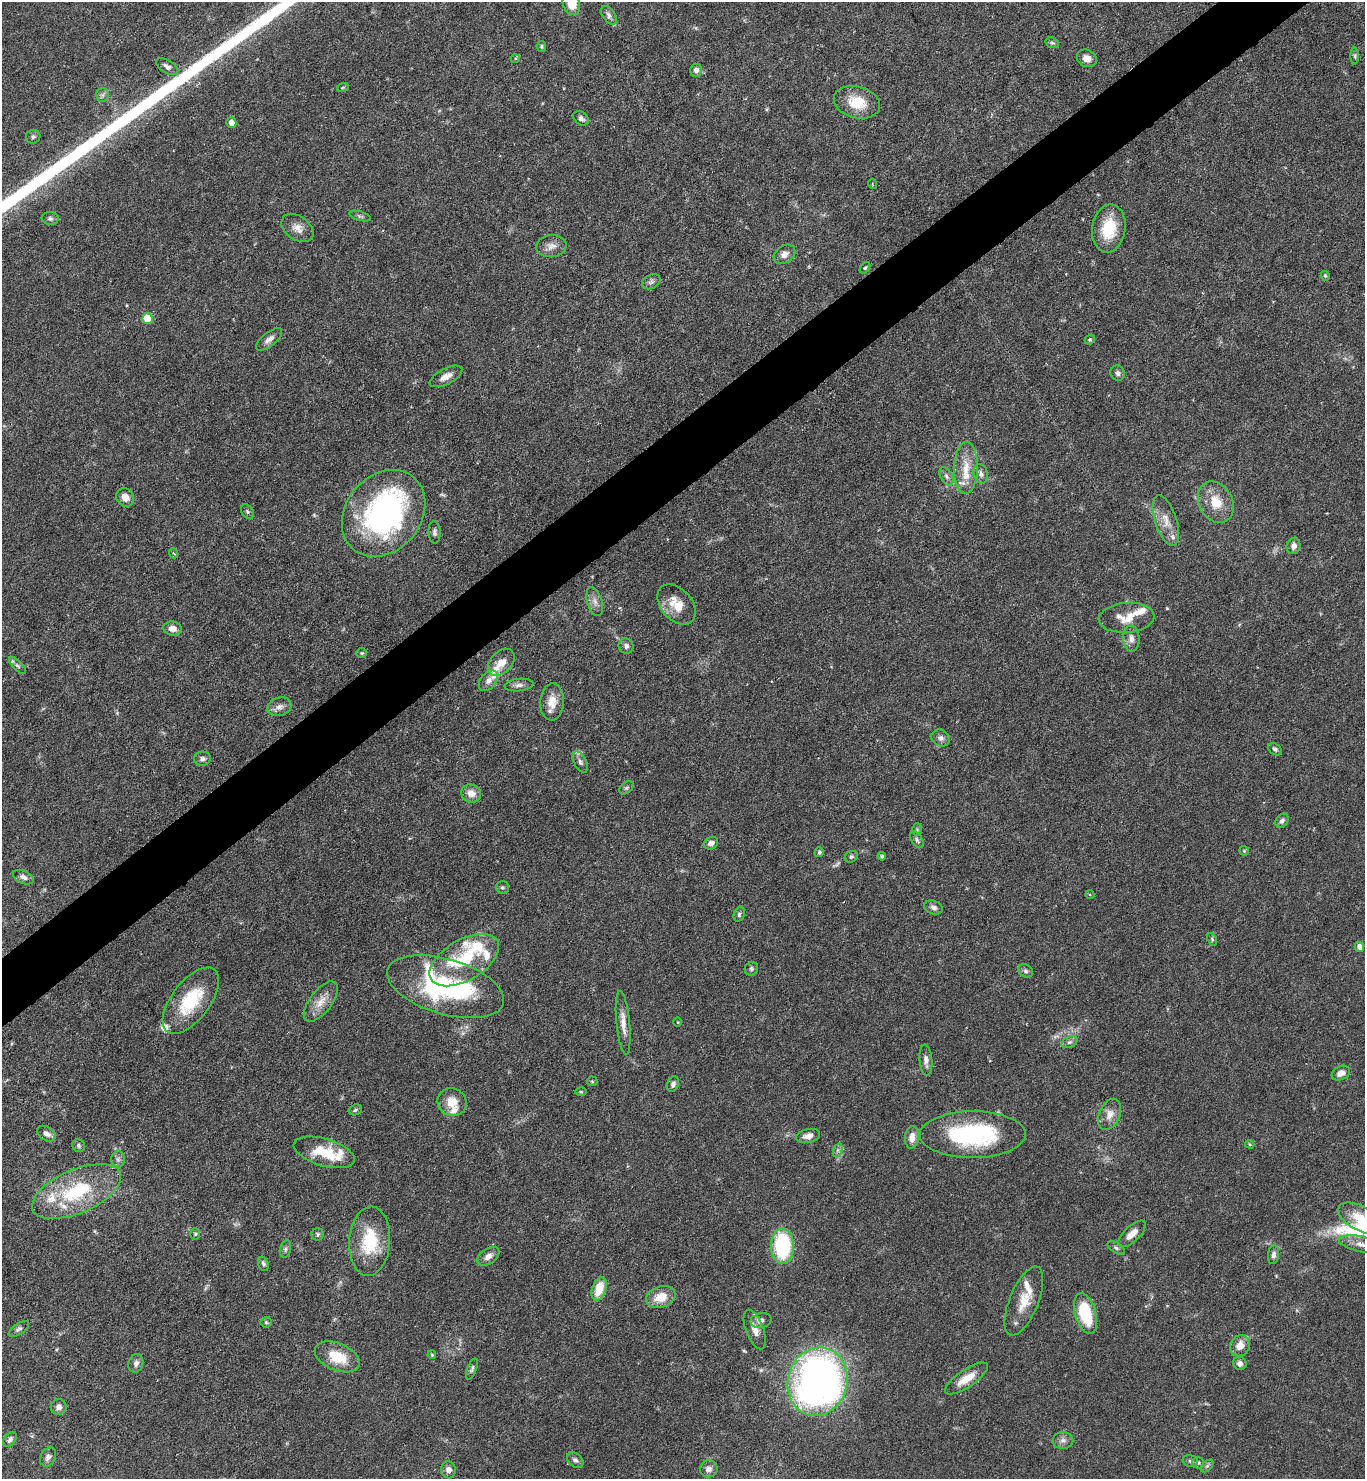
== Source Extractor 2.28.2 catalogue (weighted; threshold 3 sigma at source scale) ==
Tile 10 of 4 x 4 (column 2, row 3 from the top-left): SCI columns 1661-3023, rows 1479-2955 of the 5906 x 5911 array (HDU 1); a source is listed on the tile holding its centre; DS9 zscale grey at full resolution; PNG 1367 x 1481 px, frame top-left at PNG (2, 2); each listed source drawn as its Kron ellipse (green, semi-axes under 4 px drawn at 4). Shown black and unused: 4% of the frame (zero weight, under 4 of 7 exposures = <1% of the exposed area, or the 3 px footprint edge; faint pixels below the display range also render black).
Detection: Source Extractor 2.28.2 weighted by HDU 2 'WHT'; one run over the whole footprint, this tile lists its part. Background 0.0625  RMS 0.0028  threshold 0.0115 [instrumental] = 3 sigma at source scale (4.09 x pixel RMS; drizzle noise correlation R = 1.36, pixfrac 0.8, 0.05/0.05 arcsec/px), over >= 5 px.
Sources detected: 160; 2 too faint to see at this stretch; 2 inside a brighter object's white glare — neither listed nor drawn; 16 inside a brighter listed object's ellipse — not listed separately; the other 140 listed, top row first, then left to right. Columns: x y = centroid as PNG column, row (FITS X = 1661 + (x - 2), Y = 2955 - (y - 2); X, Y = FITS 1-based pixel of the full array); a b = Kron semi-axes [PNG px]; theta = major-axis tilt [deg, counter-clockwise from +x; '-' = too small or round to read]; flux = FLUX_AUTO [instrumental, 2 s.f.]
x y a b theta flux
571 4 12 8 -73 5
609 15 10 6 -55 0.94
1052 43 7 5 -19 0.47
541 46 5 4 - 0.41
1355 56 8 4 -90 0.43
1087 58 10 8 -28 1.8
515 59 4 3 - 0.24
167 67 12 6 -31 1.2
696 70 6 6 - 1.3
343 87 6 4 19 0.34
102 95 6 6 - 0.73
857 102 23 16 -15 7.2
581 118 8 6 -41 0.98
231 123 5 5 - 2.3
33 137 7 6 - 0.62
872 184 5 3 - 0.22
360 216 11 4 -16 0.6
50 218 8 6 -9 0.71
297 228 18 11 -36 2.5
1109 228 24 16 81 9.2
551 246 15 11 7 2
784 254 11 8 33 1.7
865 268 6 4 53 0.4
1325 276 5 4 - 0.43
651 282 10 6 28 0.88
147 319 5 5 - 8.9
269 339 16 7 38 1.5
1090 340 5 4 - 0.39
1118 373 8 7 - 0.88
446 376 18 7 27 2.2
966 468 26 12 88 5.2
981 474 10 7 -75 1.1
946 476 10 6 -62 0.87
125 497 9 8 - 2.3
1216 502 22 16 -61 5.9
247 512 8 5 -57 0.56
384 513 47 37 50 55
1166 521 26 11 -72 3.6
434 532 11 6 -86 0.83
1294 546 8 7 - 1.5
173 553 5 3 - 0.3
595 602 15 7 -74 1.6
677 604 23 15 -50 5.4
1126 618 28 15 4 4.7
172 629 9 7 -10 1.7
1131 638 13 8 -85 1.7
626 646 8 7 - 1
362 653 5 4 - 0.34
501 662 16 10 47 2.9
17 666 11 4 -45 0.69
488 681 12 7 49 1.5
519 685 14 6 6 1.1
552 702 18 12 87 3.9
279 707 12 9 17 1.6
941 738 9 8 - 1.2
1275 749 7 5 -36 0.61
202 759 8 7 - 0.92
580 762 12 6 -64 0.84
627 788 8 5 40 0.55
471 793 10 9 - 2.3
1282 821 8 6 50 0.78
917 830 6 5 - 0.39
917 840 9 5 -55 0.64
711 843 7 6 - 1.4
1244 851 5 4 - 0.28
819 852 5 4 - 0.59
882 856 4 4 - 0.39
851 857 7 5 26 0.6
23 877 11 6 -24 1.1
502 888 6 6 - 0.51
1090 895 4 3 - 0.25
933 907 9 6 -22 0.98
739 914 7 5 68 0.61
1212 939 7 4 -66 0.39
1359 947 5 4 - 1.8
464 960 38 20 30 20
751 969 7 6 - 0.54
1026 971 8 6 -33 0.73
445 987 60 27 -16 44
191 1001 39 19 53 14
321 1002 24 11 53 3.5
678 1022 5 3 - 0.21
623 1023 32 6 -84 2.9
1069 1042 8 5 26 0.7
926 1060 16 6 -84 1.5
1341 1073 9 6 27 1.7
592 1081 5 5 - 0.31
673 1084 8 5 68 0.86
581 1092 5 3 - 0.28
452 1102 15 13 -22 4
355 1110 7 5 17 0.48
1110 1114 16 10 66 2.6
46 1134 10 6 -33 1.4
973 1135 53 23 0 34
808 1136 12 6 13 1.7
912 1137 11 7 84 2.5
1250 1144 5 4 - 0.34
79 1146 7 6 - 0.55
838 1150 7 4 71 0.68
324 1152 31 13 -16 8.3
118 1159 8 7 - 0.83
76 1191 48 21 23 21
1360 1218 24 12 -29 6.2
195 1234 6 5 - 0.43
318 1234 6 6 - 0.53
1132 1234 17 7 43 2.7
370 1241 34 20 86 13
1362 1244 23 8 -12 2.7
782 1246 18 11 -89 24
1116 1248 9 5 -32 0.64
285 1249 9 5 76 0.68
1274 1255 9 5 82 0.92
488 1256 12 7 36 1.6
263 1264 7 5 -71 0.7
599 1289 12 7 72 5.9
661 1297 15 10 18 4.6
1024 1301 37 14 68 6.5
1086 1314 21 10 -74 13
761 1320 10 7 12 1.2
266 1322 5 5 - 0.43
19 1329 11 5 33 0.72
755 1330 21 8 -69 2.5
1240 1346 11 9 58 2.9
432 1355 4 3 - 0.36
337 1357 23 13 -23 7.7
136 1363 9 7 74 1
1240 1363 7 6 - 1.1
472 1369 11 4 69 0.64
966 1379 25 8 34 4.4
818 1382 35 29 74 130
59 1407 8 7 - 1.2
10 1439 9 5 51 0.75
1063 1440 10 8 0 1.2
48 1457 10 7 60 1.1
575 1460 9 6 -43 0.86
1190 1461 8 5 -17 0.59
1198 1463 6 5 - 0.56
1207 1466 7 4 45 0.52
709 1469 9 8 - 1.2
448 1470 8 7 - 1.5
Isophote crosses this tile's border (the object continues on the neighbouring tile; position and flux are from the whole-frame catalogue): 3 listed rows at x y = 571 4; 1360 1218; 1362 1244